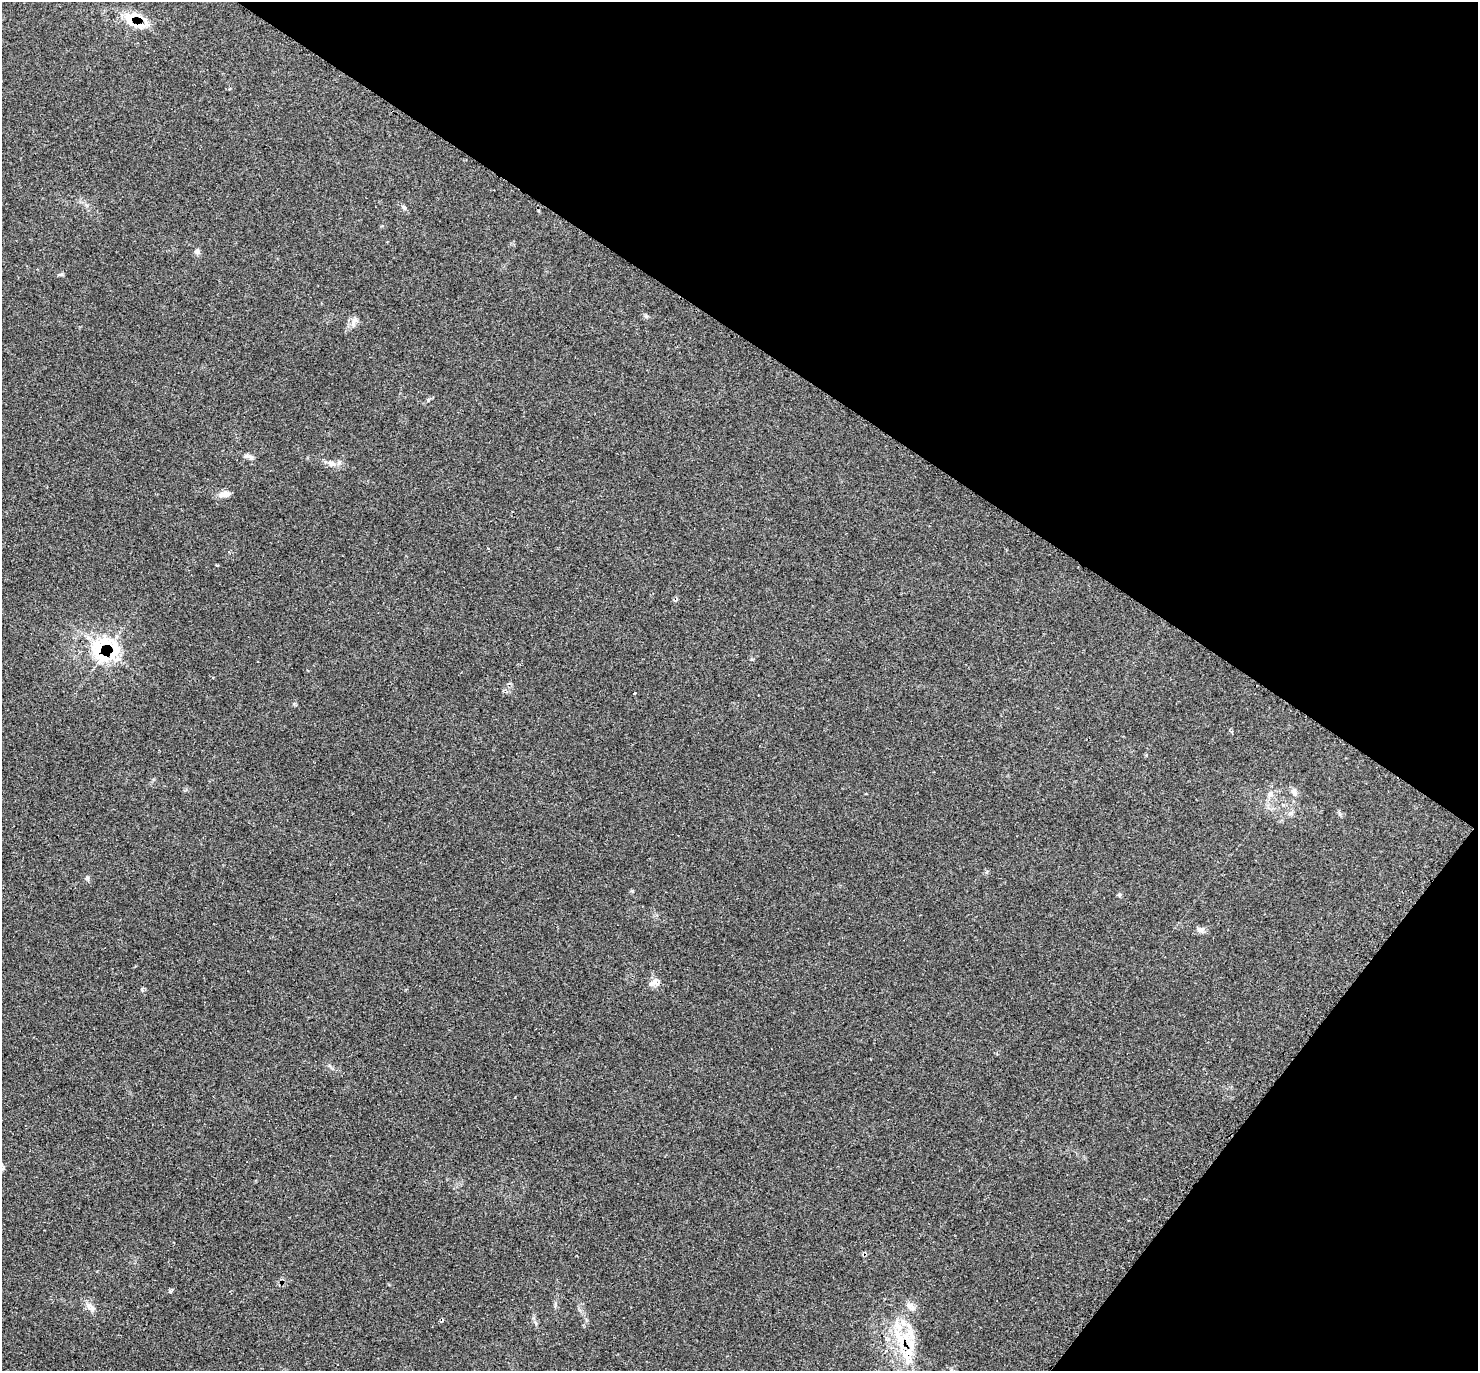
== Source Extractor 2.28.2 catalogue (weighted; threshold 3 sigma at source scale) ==
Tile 8 of 4 x 4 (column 4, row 2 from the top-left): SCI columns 4450-5925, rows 2892-4260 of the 5925 x 5928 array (HDU 1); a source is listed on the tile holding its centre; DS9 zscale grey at full resolution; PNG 1480 x 1373 px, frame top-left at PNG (2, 2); no overlay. Shown black and unused: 31% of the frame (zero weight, under 3 of 4 exposures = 1% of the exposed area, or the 3 px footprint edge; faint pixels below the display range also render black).
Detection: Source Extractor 2.28.2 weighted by HDU 2 'WHT'; one run over the whole footprint, this tile lists its part. Background 0.0446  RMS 0.0061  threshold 0.0273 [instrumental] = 3 sigma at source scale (4.5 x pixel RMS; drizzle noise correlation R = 1.50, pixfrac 1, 0.05/0.05 arcsec/px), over >= 5 px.
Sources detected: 27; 1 cosmic-ray / hot-pixel residue — not listed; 7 inside a brighter listed object's ellipse — not listed separately; the other 19 listed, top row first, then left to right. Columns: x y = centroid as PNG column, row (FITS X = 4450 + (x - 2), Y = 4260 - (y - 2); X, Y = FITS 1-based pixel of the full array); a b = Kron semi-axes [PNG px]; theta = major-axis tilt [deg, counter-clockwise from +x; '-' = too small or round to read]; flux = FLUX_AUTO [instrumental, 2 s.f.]
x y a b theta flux
129 18 20 15 76 9.2
404 207 7 5 -49 1.2
197 251 7 7 - 1.5
646 316 5 5 - 0.91
353 324 10 6 -82 2.5
428 400 6 3 72 0.74
249 457 15 4 -13 1.9
331 463 12 7 -18 3.1
225 494 16 7 12 3.4
107 643 28 20 -40 20
635 693 3 3 - 2.3
1294 792 11 6 -84 2.2
1270 794 7 6 - 1.8
1200 929 13 7 4 2.4
656 981 14 7 32 3.2
910 1306 15 7 -37 3.2
90 1307 15 8 -40 3.3
903 1322 9 7 -88 3.8
907 1354 30 17 78 19
Overlapping masked pixels (flux is a lower limit): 3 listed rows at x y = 129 18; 107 643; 907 1354
Unlisted compact peaks at least as high as the median listed source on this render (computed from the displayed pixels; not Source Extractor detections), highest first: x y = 170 1291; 87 878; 632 891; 1119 894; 62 274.